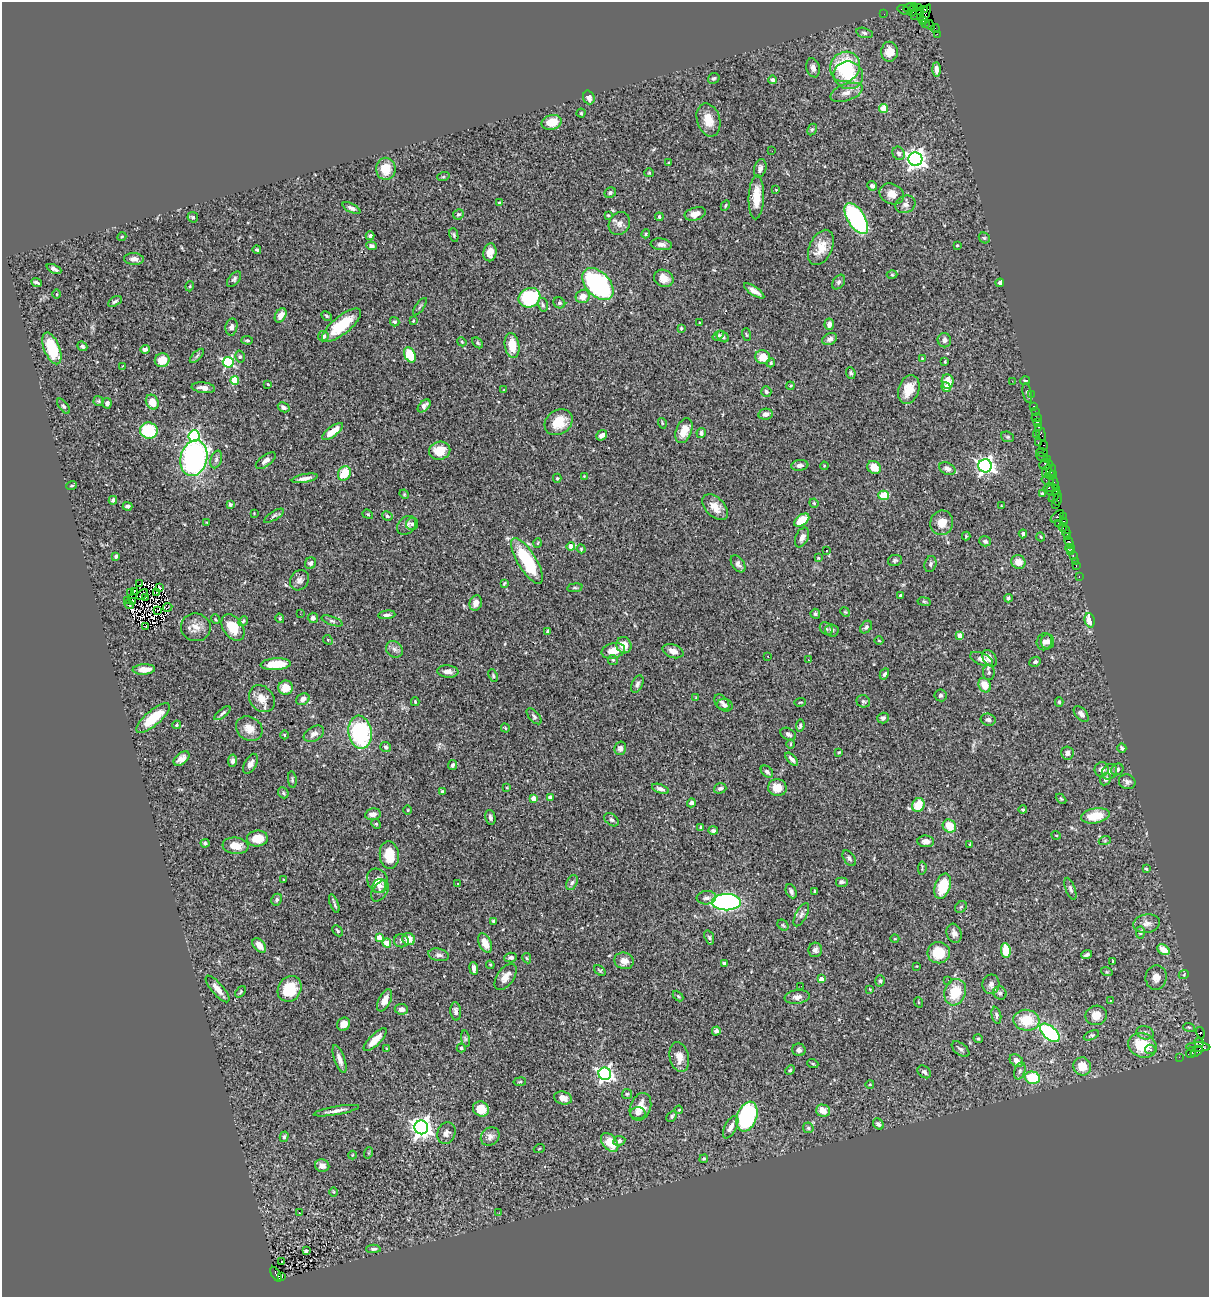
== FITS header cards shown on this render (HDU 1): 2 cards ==
NAXIS1  =                 1207
NAXIS2  =                 1295

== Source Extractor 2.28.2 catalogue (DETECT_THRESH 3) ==
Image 1207 x 1295 px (HDU 1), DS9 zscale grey, 1 PNG px = 1 image px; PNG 1211 x 1299 px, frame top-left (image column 1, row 1295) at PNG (2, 2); each listed source drawn as its Kron ellipse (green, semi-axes under 4 px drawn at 4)
Background 1.3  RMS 0.05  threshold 0.15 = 3 sigma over >= 5 px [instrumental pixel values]
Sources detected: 504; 1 with non-positive FLUX_AUTO (blend fragments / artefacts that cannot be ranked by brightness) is neither listed nor drawn; of the other 503, the 500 brightest by FLUX_AUTO listed and drawn (3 fainter detections omitted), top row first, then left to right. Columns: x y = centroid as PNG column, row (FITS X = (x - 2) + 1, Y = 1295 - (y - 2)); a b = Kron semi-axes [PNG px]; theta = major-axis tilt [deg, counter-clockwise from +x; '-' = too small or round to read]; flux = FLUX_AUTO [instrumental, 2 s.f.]
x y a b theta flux
909 8 5 3 - 150
918 8 3 2 - 44
924 9 4 3 - 44
904 10 7 2 -19 60
913 10 7 3 69 170
884 14 2 2 - 25
917 14 7 5 41 380
925 14 11 4 65 220
920 18 4 3 - 200
923 21 3 3 - 65
926 23 3 2 - 29
930 25 5 2 - 66
935 28 4 2 - 61
864 33 8 5 -13 7.7
937 34 3 2 - 16
889 52 10 8 88 48
845 67 16 14 47 200
813 68 10 6 -77 15
936 69 7 4 -89 14
848 75 15 13 -18 86
714 78 6 5 - 6
773 80 4 4 - 12
846 92 17 8 19 29
589 97 7 5 -70 17
883 108 4 4 - 66
581 113 4 4 - 3.8
708 120 17 11 -74 47
552 122 10 7 14 62
812 129 6 4 62 5
772 151 2 2 - 30
899 153 7 5 -59 10
915 159 7 7 - 1900
669 163 3 2 - 2.9
760 168 9 6 74 14
386 169 11 10 - 59
649 173 5 4 - 3.5
443 177 6 4 18 3.2
872 186 5 4 - 8.6
776 190 2 2 - 2.3
610 193 6 5 - 6.2
892 194 12 10 -25 39
756 197 22 7 88 63
499 203 4 3 - 4.1
905 204 10 8 24 16
725 206 5 3 - 3.7
351 208 10 4 -26 10
458 214 5 5 - 5.9
695 214 11 6 17 26
608 215 4 4 - 3.6
193 217 6 5 - 4.6
659 217 4 4 - 5.4
856 218 17 8 -58 530
619 223 12 10 57 21
646 234 4 3 - 3.9
454 235 7 4 -77 5.1
370 236 4 4 - 5.9
122 237 4 4 - 3.4
984 238 6 5 - 5
661 244 10 6 -6 15
957 245 4 3 - 3.8
372 246 5 4 - 7.1
821 247 19 11 65 54
257 250 4 4 - 5.6
490 252 9 6 79 27
134 259 10 6 -4 17
54 269 8 3 -25 10
892 275 5 3 - 3.5
664 278 10 8 -26 27
234 279 9 5 51 7.8
36 282 5 3 - 6.6
839 282 8 5 53 7.2
1000 283 4 3 - 9.6
598 284 19 12 -47 490
190 286 5 3 - 3.2
754 291 12 4 -33 20
57 294 4 3 - 3.4
583 296 7 6 - 29
529 298 11 9 25 240
115 301 7 4 32 6.4
559 303 6 5 - 5.8
543 305 7 5 -74 6.9
420 307 10 2 55 5.3
281 315 8 5 60 22
327 316 5 3 - 4.8
413 321 3 3 - 3.2
395 322 5 4 - 6.6
700 323 3 2 - 3.6
829 324 6 5 - 15
342 325 24 9 39 110
231 327 8 6 79 13
681 328 4 4 - 3.7
746 334 6 3 -71 3.1
323 336 5 5 - 10
718 336 6 4 36 5.6
723 337 7 5 -39 6.5
830 339 8 5 26 12
247 340 6 3 -3 4.7
944 340 7 6 - 13
462 342 5 3 - 3.5
477 343 6 4 -42 5.2
512 345 12 7 -80 61
82 346 5 4 - 8.2
52 348 17 8 -68 140
145 349 4 4 - 8.1
410 355 8 5 -65 97
197 356 9 3 45 5.8
240 357 6 5 - 5.8
763 357 7 7 - 45
922 358 3 2 - 2.3
162 360 7 6 - 51
945 361 3 2 - 2.9
228 362 5 5 - 360
771 363 4 4 - 3.9
122 366 3 2 - 6.3
851 373 6 4 -66 6.1
235 381 4 4 - 110
948 381 7 6 - 48
1012 381 2 2 - 2.4
1025 381 5 3 - 3
268 384 4 3 - 2.9
790 386 4 3 - 3
946 387 5 4 - 18
203 388 12 5 -7 18
504 390 3 3 - 2.4
909 390 15 10 71 58
766 392 5 5 - 6.8
1027 393 10 4 -79 6.8
1031 394 2 2 - 20
98 401 5 5 - 4.8
152 402 8 6 -61 48
107 403 5 4 - 11
63 406 9 4 -52 6.4
424 406 8 4 45 14
1034 406 3 2 - 83
284 407 6 4 -29 10
1035 412 2 2 - 22
766 414 7 5 9 16
1036 418 5 3 - 110
559 422 15 12 36 67
1037 422 4 2 - 69
662 423 5 3 - 2.9
1039 427 3 2 - 53
149 431 9 8 - 180
333 431 12 5 37 47
684 431 13 7 68 45
701 433 5 4 - 9.6
1041 433 9 3 -68 150
602 435 6 4 40 14
1036 435 4 2 - 61
194 436 6 5 - 370
1007 437 7 5 -20 5.8
1038 442 3 3 - 110
1043 446 5 3 - 39
440 451 11 9 13 60
1042 452 6 2 -19 140
1042 457 6 3 -24 57
194 458 18 13 77 750
216 459 9 5 73 9.4
1047 459 4 2 - 58
266 461 12 5 37 17
1046 464 7 5 8 370
800 465 9 5 7 12
824 466 4 3 - 2.6
985 466 7 6 - 1400
874 467 7 6 - 37
947 469 8 5 -26 11
1047 471 7 4 69 250
1051 471 7 3 65 170
344 473 7 6 - 77
1051 475 5 3 - 140
584 476 3 3 - 2.1
305 478 13 4 11 16
557 478 4 4 - 4.5
1048 481 6 2 -18 94
1054 482 7 3 -66 220
72 486 5 2 - 3.1
1049 488 6 3 23 240
1052 490 7 5 11 230
1042 493 4 3 - 3.2
404 494 5 4 - 3.1
883 495 5 4 - 92
1055 496 7 3 47 240
1058 499 7 3 84 130
113 500 4 3 - 6.4
814 503 5 4 - 4
230 505 4 3 - 6.6
1056 505 2 2 - 18
127 506 5 3 - 7.4
1002 506 3 2 - 2.4
715 507 15 9 -46 37
254 513 3 2 - 2.3
368 514 5 4 - 4.4
274 516 11 4 32 8.4
387 516 5 4 - 6
1057 516 8 3 41 420
1063 516 3 2 - 52
802 520 9 5 37 78
1064 521 3 2 - 42
207 522 3 2 - 2.2
942 523 12 11 - 40
1058 523 2 2 - 37
412 524 6 6 - 7.4
407 525 11 8 42 15
1063 527 4 2 - 120
1066 532 6 4 -77 170
1023 534 4 3 - 8.5
966 536 4 4 - 3.2
802 537 10 6 66 19
1041 537 4 3 - 3
1068 537 3 2 - 65
985 541 6 5 - 8.3
1069 542 5 3 - 110
538 543 4 3 - 2.7
571 546 4 4 - 31
1070 548 4 3 - 37
581 549 4 4 - 3.5
827 551 3 3 - 8.8
1070 552 3 3 - 21
1073 555 3 2 - 65
116 556 3 3 - 5.8
818 558 4 4 - 2.8
895 560 7 5 12 6.2
527 561 26 9 -58 210
1075 561 2 2 - 13
1018 562 7 6 - 33
310 563 6 5 - 8.8
738 564 9 6 -55 13
930 564 8 6 75 7.6
1076 566 3 2 - 40
1079 577 3 2 - 21
299 580 10 9 - 15
504 583 4 3 - 3.8
139 584 2 2 - 2.4
159 587 2 2 - 4.7
575 588 8 4 7 5
134 592 4 2 - 4.1
130 593 2 2 - 6.5
156 593 3 2 - 3.2
142 594 6 2 36 2
900 595 3 3 - 6.9
145 598 3 2 - 3.6
1008 598 4 4 - 7.1
128 600 2 2 - 6.3
132 601 4 2 - 4.2
924 602 7 3 -9 3.9
476 603 7 6 - 22
129 604 5 2 - 3.5
168 607 4 2 - 5.3
157 610 2 2 - 2.7
845 612 5 4 - 3.5
300 614 2 2 - 5.9
815 614 5 5 - 7.4
387 615 8 4 5 9.2
280 618 5 4 - 4.1
313 618 5 5 - 13
215 619 5 3 - 3.1
1090 620 7 5 -77 43
243 621 5 4 - 5
332 621 11 4 -19 8
146 626 3 2 - 2.4
196 627 15 14 - 33
233 627 14 9 -56 76
866 627 7 5 52 7.8
826 629 7 5 -43 7.8
832 630 7 6 - 8
548 631 4 3 - 4.5
960 635 4 4 - 36
328 640 5 4 - 4.2
879 641 4 3 - 2.4
1044 642 8 7 - 15
1048 642 7 6 - 13
624 645 8 7 - 37
394 649 9 7 -44 14
613 651 12 7 13 41
673 651 11 6 -19 19
768 656 2 2 - 2.3
989 658 9 6 -55 20
982 659 12 6 -23 22
613 660 5 5 - 4.7
808 660 3 3 - 2.6
1035 662 6 4 24 7.7
276 664 15 5 3 84
144 669 11 5 3 30
448 672 10 6 -4 19
989 672 7 6 - 8.2
884 674 6 4 60 8.4
493 675 6 4 -66 4.6
637 684 9 5 64 9.2
985 685 7 6 - 40
286 688 7 7 - 44
941 695 6 6 - 6.9
696 698 4 2 - 2.4
262 699 14 11 -49 36
303 699 7 5 29 17
863 701 7 6 - 7.4
415 702 4 3 - 3.3
722 702 9 6 -47 10
800 702 5 2 - 2.7
1059 702 5 4 - 4.6
725 705 8 6 -14 8.7
222 713 10 4 38 6.2
1081 714 9 5 -49 13
534 716 9 5 -48 7.7
153 718 21 7 41 88
883 718 6 5 - 8.5
988 720 7 6 - 9.8
177 725 4 3 - 3.9
800 726 6 4 84 6.9
505 728 4 2 - 2.7
249 729 14 11 -35 35
360 732 16 11 -81 330
314 734 11 7 31 18
788 734 8 5 -30 11
284 735 4 3 - 2.7
791 744 4 3 - 2.7
386 747 5 5 - 6.5
620 748 7 6 - 11
1122 748 5 3 - 6.9
839 752 4 3 - 3.4
1067 753 6 6 - 12
182 758 9 5 39 19
792 759 8 4 -46 13
233 761 6 4 81 9.3
250 764 11 6 61 15
453 765 5 4 - 7.8
1102 769 7 7 - 21
1117 770 6 5 - 9.4
767 772 7 5 -43 9.4
1109 772 8 7 - 13
292 779 8 4 -84 5.8
1105 779 6 5 - 8.9
1127 782 8 7 - 12
507 788 4 2 - 2.6
720 788 6 5 - 8.4
777 788 9 8 - 41
660 789 9 4 -19 11
442 792 4 3 - 6.1
283 793 6 5 - 5.6
550 797 4 3 - 15
533 798 4 4 - 31
1061 799 6 3 -44 3.8
691 803 4 4 - 9
918 805 7 6 - 68
408 810 4 3 - 2.7
1023 810 4 3 - 5
373 814 8 5 9 19
1095 816 14 7 9 85
490 817 8 5 -79 8.6
611 820 8 5 -38 8.5
376 824 5 4 - 3.7
949 826 7 6 - 63
701 827 4 3 - 5.9
713 831 5 4 - 6.9
1056 835 4 3 - 2.5
257 838 10 8 6 62
1105 840 6 4 20 4.3
926 841 8 6 -4 16
205 843 4 3 - 5.5
969 844 3 2 - 2
236 846 13 8 -6 45
389 855 14 9 -84 76
849 858 9 5 -55 8
922 868 6 4 84 4.6
1146 869 4 3 - 3.2
284 880 3 3 - 3.1
378 881 12 10 -63 35
841 882 6 5 - 7
458 883 3 2 - 4.3
572 883 8 5 62 8.7
379 886 7 6 - 12
943 886 13 7 71 95
1070 889 12 4 -70 8.9
380 891 12 7 56 13
791 891 7 5 -64 10
815 891 3 3 - 3.9
706 898 10 6 6 12
277 900 6 5 - 8.6
726 902 14 8 1 700
334 904 10 2 -70 6
961 907 6 5 - 5.3
801 915 13 5 62 12
493 921 3 3 - 5.3
1146 924 13 9 8 19
783 925 6 5 - 5
338 931 6 4 -43 5.6
1140 932 6 4 88 5.6
954 933 10 7 -72 17
379 937 4 4 - 37
709 937 7 4 -72 5.6
409 939 7 6 - 43
895 939 4 3 - 2.6
401 941 7 6 - 8.6
387 943 4 4 - 60
485 943 10 6 -64 33
259 945 8 5 -52 35
815 950 7 7 - 11
1006 950 7 4 -83 83
1163 950 7 4 -37 39
939 953 11 10 - 79
439 955 10 6 -11 11
1087 955 5 4 - 7.9
511 958 6 5 - 7.6
527 958 5 4 - 4
624 961 10 8 -17 26
1113 961 3 2 - 4.8
724 963 4 4 - 6.2
490 965 4 3 - 3.7
917 966 2 2 - 2
474 968 6 3 -82 11
600 971 6 4 -37 4.3
1107 972 6 3 -17 3.9
1184 974 5 3 - 3
505 977 15 8 55 28
1156 977 12 10 84 25
821 979 4 4 - 29
948 980 3 2 - 3.5
880 981 5 5 - 5.7
991 984 10 8 87 15
801 986 2 2 - 3
217 989 17 5 -49 26
290 989 13 11 58 110
870 989 3 2 - 2.4
241 992 6 3 52 3.9
955 992 13 10 71 93
1000 993 7 6 - 9.7
678 996 6 4 -45 4
797 997 12 7 8 17
385 1000 12 6 63 32
1111 1000 3 2 - 5
918 1002 5 3 - 2.9
401 1009 6 5 - 15
456 1011 9 5 -85 13
996 1015 8 4 -79 7.7
1096 1015 11 9 20 37
1026 1020 13 10 -6 95
344 1024 7 6 - 24
1189 1027 6 3 -18 3.8
716 1031 4 4 - 8.2
1050 1033 12 6 -41 320
1145 1033 9 6 -17 14
1200 1033 6 3 -75 850
1091 1035 8 4 23 5.9
465 1039 8 4 -82 5.2
978 1039 5 4 - 4.5
375 1040 15 5 45 38
1199 1043 5 4 - 440
1142 1045 14 12 -25 110
1198 1047 12 4 0 350
461 1048 4 4 - 4.5
387 1049 4 2 - 2.7
960 1049 10 5 -37 9.7
1150 1049 5 4 - 6.5
799 1050 7 6 - 10
1197 1051 7 3 33 230
1191 1052 6 4 58 210
679 1057 15 9 -78 30
1179 1057 2 2 - 17
339 1059 14 5 -71 19
1016 1061 7 5 -40 20
813 1064 5 3 - 3.4
1082 1066 9 8 - 55
790 1070 5 4 - 4.4
1020 1071 9 5 70 8.2
924 1072 7 5 -39 9.6
605 1074 6 6 - 1000
1032 1078 8 6 -13 110
520 1082 6 3 9 3.6
870 1084 4 3 - 2.5
627 1094 5 5 - 4.9
563 1098 9 6 -15 23
640 1107 14 10 68 41
481 1109 8 7 - 51
679 1110 4 3 - 3
823 1110 7 6 - 45
336 1111 23 3 10 18
638 1113 7 6 - 9.7
672 1116 6 4 48 6.2
747 1117 15 10 70 410
878 1124 6 5 - 8.3
421 1127 7 7 - 2200
731 1127 12 6 62 18
808 1128 6 5 - 5
446 1133 11 9 71 16
284 1137 5 4 - 6.1
490 1137 10 8 43 15
619 1141 6 5 - 9.6
610 1142 11 7 -51 69
539 1149 5 3 - 2.9
368 1153 6 3 71 3.5
352 1155 4 3 - 2.5
704 1159 4 3 - 3.8
322 1166 7 6 - 17
334 1192 5 3 - 2.9
299 1213 3 2 - 6.5
499 1213 2 2 - 4
373 1249 7 4 2 7
306 1251 4 3 - 4.8
282 1262 2 2 - 2.8
276 1274 8 4 -57 440
282 1276 4 3 - 230
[3 fainter detections neither listed nor drawn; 1 non-positive-flux detection neither listed nor drawn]